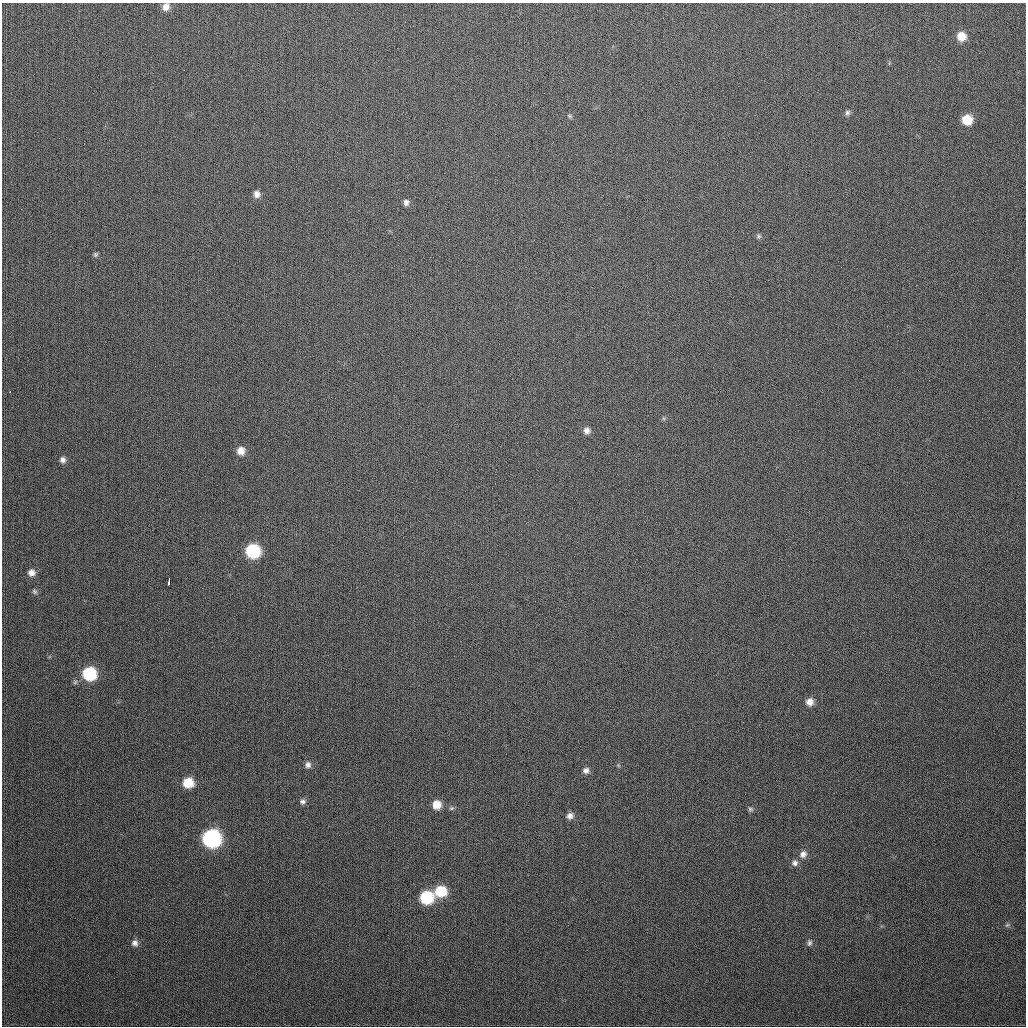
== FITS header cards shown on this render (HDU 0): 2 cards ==
NAXIS1  =                 1024
NAXIS2  =                 1024

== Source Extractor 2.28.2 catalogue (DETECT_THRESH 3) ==
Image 1024 x 1024 px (HDU 0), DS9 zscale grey, 1 PNG px = 1 image px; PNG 1028 x 1028 px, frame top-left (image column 1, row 1024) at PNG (2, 3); no overlay
Background 302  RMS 12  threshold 35.4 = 3 sigma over >= 5 px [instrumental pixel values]
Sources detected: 35; all 35 listed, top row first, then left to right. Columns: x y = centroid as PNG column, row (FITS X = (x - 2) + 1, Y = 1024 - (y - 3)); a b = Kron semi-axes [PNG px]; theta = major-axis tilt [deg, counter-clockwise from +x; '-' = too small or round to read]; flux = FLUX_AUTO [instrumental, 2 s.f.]
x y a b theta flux
166 7 9 8 - 5300
961 36 9 9 - 12000
847 113 7 6 - 2000
569 116 7 5 -27 1400
967 119 9 8 - 19000
257 194 8 7 - 4200
406 202 7 7 - 3000
758 236 7 5 -16 1700
96 254 6 5 - 1400
10 392 3 2 - 1400
587 430 8 8 - 4100
241 451 9 9 - 7200
63 460 8 7 - 3100
253 551 9 9 - 69000
31 573 8 8 - 4900
169 581 8 3 81 3600
34 591 8 6 -46 1800
89 674 10 9 - 53000
810 702 8 8 - 5800
308 765 8 8 - 3400
586 770 8 7 - 3300
188 783 9 9 - 19000
303 801 8 7 - 2800
437 804 8 8 - 11000
451 808 7 5 19 1400
750 809 7 6 - 1600
570 816 8 7 - 3900
211 838 10 10 - 180000
803 854 11 9 47 4700
795 863 9 8 - 3300
440 891 10 9 - 27000
426 897 9 9 - 49000
1007 925 7 4 44 1400
135 943 9 8 - 3300
809 943 7 5 59 1800
At the frame edge (FLAGS 8, measured only in part): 1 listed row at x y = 166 7